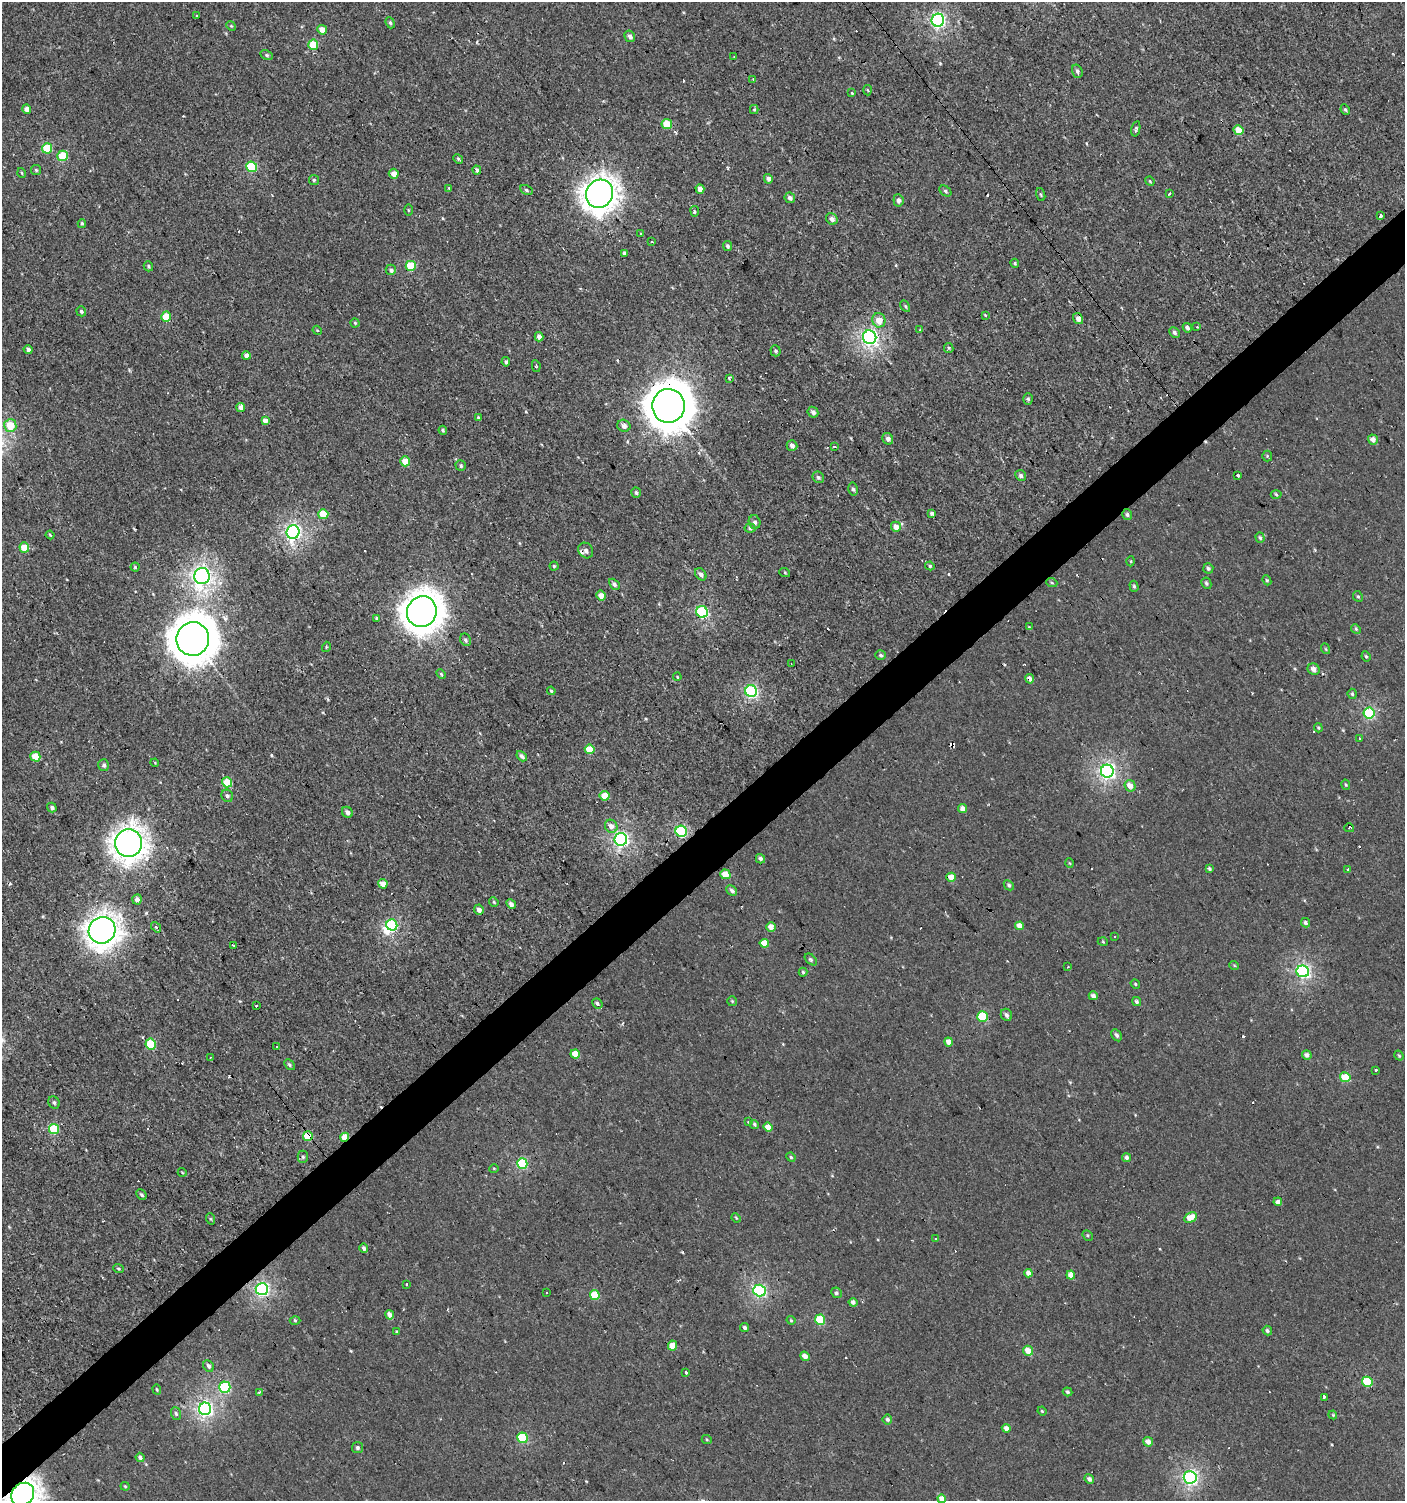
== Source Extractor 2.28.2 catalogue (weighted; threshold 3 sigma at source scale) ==
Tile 7 of 4 x 4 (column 3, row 2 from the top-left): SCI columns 3007-4409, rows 2997-4495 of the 5947 x 5993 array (HDU 1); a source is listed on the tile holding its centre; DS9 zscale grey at full resolution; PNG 1407 x 1503 px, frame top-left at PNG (2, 2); each listed source drawn as its Kron ellipse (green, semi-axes under 4 px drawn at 4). Shown black and unused: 4% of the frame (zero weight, under 2 of 3 exposures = <1% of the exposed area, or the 3 px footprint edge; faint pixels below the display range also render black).
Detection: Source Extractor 2.28.2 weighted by HDU 2 'WHT'; one run over the whole footprint, this tile lists its part. Background 7.41e-04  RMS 0.0043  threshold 0.0193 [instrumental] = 3 sigma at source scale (4.5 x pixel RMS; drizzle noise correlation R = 1.50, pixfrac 1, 0.0396/0.0396 arcsec/px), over >= 5 px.
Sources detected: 300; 1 inside a brighter object's white glare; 25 cosmic-ray / hot-pixel residue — neither listed nor drawn; the other 274 listed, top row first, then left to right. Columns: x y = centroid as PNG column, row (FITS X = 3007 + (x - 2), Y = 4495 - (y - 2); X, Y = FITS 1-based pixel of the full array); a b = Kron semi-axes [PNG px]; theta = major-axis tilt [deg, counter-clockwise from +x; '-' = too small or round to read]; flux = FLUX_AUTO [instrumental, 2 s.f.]
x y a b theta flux
197 16 3 2 - 0.49
938 20 6 6 - 81
390 23 6 4 -67 0.72
231 26 5 4 - 0.44
322 30 5 4 - 3.7
630 36 6 5 - 1.5
313 45 5 5 - 9.3
267 55 6 4 -28 0.72
734 57 3 2 - 0.64
1077 71 7 5 -71 1.1
753 80 4 3 - 0.5
868 90 5 3 - 0.51
852 93 3 3 - 1.5
27 109 4 4 - 2.7
754 109 4 4 - 0.49
1345 110 5 4 - 0.67
667 124 5 5 - 9.7
1136 129 8 4 78 0.76
1238 130 5 5 - 6.8
47 148 5 5 - 17
63 156 5 5 - 14
458 159 5 4 - 0.62
252 167 5 5 - 24
36 170 5 5 - 0.66
477 170 4 4 - 1.4
22 173 5 3 - 0.37
394 174 5 4 - 3.2
768 179 5 4 - 1.5
314 180 5 5 - 0.68
1150 181 5 4 - 0.49
449 188 4 4 - 0.36
700 189 5 4 - 2.8
526 190 6 4 -29 0.82
945 191 7 4 -38 0.77
1169 193 3 3 - 0.95
600 194 14 13 - 420
1041 194 6 4 -70 0.6
790 198 5 5 - 1.5
898 200 6 5 - 1.6
408 210 5 3 - 0.4
695 211 5 3 - 0.7
1380 216 3 3 - 3.8
832 219 6 5 - 1.8
82 223 4 3 - 0.63
641 234 4 3 - 0.35
652 241 3 3 - 0.84
728 246 5 4 - 0.98
625 254 4 3 - 17
1015 263 4 3 - 0.55
148 266 5 4 - 0.71
411 266 5 5 - 15
391 270 5 5 - 1.1
905 306 6 4 -61 0.67
81 311 5 4 - 0.85
985 315 4 3 - 0.32
166 317 5 4 - 8
1078 319 6 5 - 2
879 320 7 6 - 5
355 323 4 4 - 0.52
1197 327 3 3 - 0.59
1187 328 5 4 - 1.1
920 329 4 2 - 0.45
317 330 5 3 - 0.4
1174 333 6 4 -47 1
539 337 5 4 - 2.4
870 337 7 6 - 110
949 348 5 4 - 0.59
28 349 5 4 - 1.5
776 351 5 5 - 0.76
246 355 4 4 - 2.1
506 362 4 3 - 0.63
536 366 6 4 -80 0.72
729 378 4 3 - 1
1028 399 6 5 - 0.72
669 406 17 16 - 1200
241 408 4 4 - 3.2
813 412 6 5 - 1.4
478 418 4 3 - 0.53
265 421 4 4 - 2.1
10 425 6 6 - 9.2
624 426 7 6 - 2
443 430 4 3 - 0.6
888 439 6 5 - 1.6
1373 440 5 5 - 2.2
792 446 5 5 - 2
834 446 3 3 - 3.4
1267 456 5 5 - 0.53
405 461 5 5 - 5.1
461 466 5 5 - 0.83
1021 475 5 5 - 1
1237 476 3 3 - 4.2
818 477 6 5 - 0.97
853 489 7 4 -77 0.93
636 493 5 4 - 0.81
1276 494 5 3 - 0.55
932 513 4 3 - 1.6
323 514 5 5 - 13
1127 515 5 5 - 0.99
755 522 7 6 - 1.3
896 527 5 5 - 3.2
750 528 5 4 - 0.78
293 532 7 6 - 100
50 535 4 3 - 0.36
1260 538 5 4 - 0.71
24 547 5 5 - 9.6
586 550 8 7 - 1.8
1130 561 5 3 - 0.43
554 566 4 4 - 0.55
930 566 4 4 - 0.62
135 567 4 4 - 0.56
1208 568 5 5 - 0.84
785 573 5 3 - 0.43
701 574 7 5 -55 1.6
202 576 8 8 - 150
1267 580 5 4 - 0.57
1052 583 5 3 - 0.53
1206 583 6 4 -63 0.79
614 584 6 4 -46 1.3
1134 586 5 4 - 0.76
601 595 5 4 - 3.9
1358 596 6 4 -65 0.65
422 612 15 14 - 640
702 612 6 5 - 42
376 618 3 3 - 0.5
1029 627 4 4 - 0.33
1356 629 5 4 - 0.57
193 639 17 16 - 1100
465 640 6 5 - 0.9
326 647 5 3 - 0.43
1326 649 5 3 - 0.38
881 655 5 4 - 0.86
1366 656 5 4 - 0.57
791 664 3 2 - 0.27
1314 669 6 5 - 2.3
441 674 5 4 - 0.65
677 677 4 3 - 0.39
1030 679 5 4 - 2
551 691 4 3 - 0.55
751 691 6 6 - 49
1352 694 5 4 - 0.75
1369 713 5 5 - 39
1318 728 4 3 - 0.5
1360 738 3 3 - 1.1
590 749 5 4 - 9.1
522 756 6 4 -49 1.2
35 757 5 5 - 11
155 763 4 3 - 0.37
104 765 6 5 - 1.1
1107 771 6 6 - 99
227 782 5 5 - 9.2
1346 785 5 4 - 0.56
1130 786 6 5 - 3.3
227 796 6 5 - 1.1
604 796 5 5 - 7.4
52 807 5 4 - 0.99
963 809 5 4 - 2.9
347 812 6 5 - 1.6
611 826 7 6 - 2.8
1349 828 5 3 - 0.63
681 831 6 5 - 40
621 839 6 6 - 86
128 843 14 13 - 390
760 859 5 4 - 1.2
1070 863 5 3 - 0.4
1209 869 4 3 - 0.88
1348 869 3 3 - 1
725 874 5 4 - 6
951 877 4 4 - 4.6
383 884 5 4 - 4.1
1009 885 6 4 -45 0.81
732 891 6 4 -45 1.2
137 899 5 4 - 2.4
494 902 5 4 - 0.57
511 904 5 4 - 1.6
479 910 5 4 - 2.1
1306 923 5 4 - 1.2
392 925 6 5 - 35
1020 926 4 4 - 3.6
156 927 6 4 -48 1.6
771 927 5 4 - 3.3
102 930 14 13 - 380
1115 936 3 3 - 0.91
1103 942 5 3 - 0.38
764 943 5 4 - 5.7
233 945 3 2 - 0.45
811 959 7 4 -45 0.8
1234 965 5 3 - 0.37
1068 966 4 3 - 0.32
1303 971 6 6 - 71
803 972 4 4 - 0.65
1135 984 5 4 - 0.52
1093 996 4 4 - 1.8
732 1001 5 5 - 0.56
1136 1001 5 4 - 0.88
597 1004 5 4 - 1.2
256 1006 3 2 - 0.58
1006 1015 6 5 - 1.1
982 1017 5 5 - 22
1117 1035 6 5 - 1.1
949 1042 4 4 - 2.8
151 1044 5 5 - 14
277 1047 3 3 - 0.89
575 1054 5 4 - 6
1307 1055 5 4 - 1.5
1399 1056 5 4 - 0.48
210 1057 3 2 - 0.52
289 1065 6 4 -46 0.77
1375 1070 3 3 - 0.98
1345 1077 5 4 - 11
54 1102 6 5 - 0.89
748 1122 3 3 - 0.4
754 1124 5 4 - 0.96
768 1127 4 4 - 4.3
54 1129 5 5 - 18
308 1136 5 4 - 17
345 1137 4 4 - 8.3
303 1157 6 5 - 0.84
791 1157 5 4 - 0.56
1127 1158 4 4 - 1.2
522 1164 5 5 - 28
494 1168 5 3 - 0.38
182 1172 5 3 - 0.36
141 1195 5 4 - 0.95
1278 1202 4 4 - 1.7
736 1218 5 4 - 0.47
1190 1218 7 4 29 6.5
211 1219 6 3 -71 0.52
1088 1235 5 4 - 0.61
936 1239 3 2 - 0.58
364 1248 5 3 - 1
118 1269 5 3 - 0.44
1028 1273 4 4 - 3
1071 1275 4 4 - 3.8
406 1284 3 3 - 1.2
262 1289 6 6 - 72
759 1290 6 6 - 61
546 1293 3 2 - 0.6
836 1293 5 5 - 0.92
595 1295 5 5 - 11
853 1302 4 4 - 1.7
390 1315 5 4 - 2.4
295 1320 5 3 - 0.44
791 1320 4 3 - 0.49
820 1320 5 5 - 15
745 1327 4 4 - 0.98
1267 1331 5 4 - 0.89
396 1332 3 3 - 0.94
673 1346 5 4 - 6.5
1028 1351 5 4 - 5.1
805 1356 5 4 - 2.4
209 1366 6 5 - 1.3
686 1372 3 3 - 1.4
1367 1382 5 5 - 15
225 1387 5 5 - 34
157 1389 5 4 - 0.48
259 1392 4 3 - 0.66
1067 1392 5 4 - 0.76
1324 1397 3 3 - 8.3
205 1409 6 6 - 94
1042 1411 5 3 - 0.39
176 1414 6 5 - 0.84
1333 1415 4 3 - 0.42
887 1419 5 5 - 1.1
1006 1428 4 4 - 2.1
523 1438 5 5 - 22
707 1440 5 3 - 0.43
1148 1442 5 4 - 2.7
357 1448 5 5 - 0.81
140 1457 5 4 - 1.4
1190 1477 6 6 - 85
1089 1479 5 4 - 1.4
125 1486 4 4 - 0.46
23 1494 12 10 46 370
942 1499 4 4 - 4.2
Overlapping masked pixels (flux is a lower limit): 12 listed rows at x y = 1078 319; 669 406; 586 550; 702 612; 193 639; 1030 679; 128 843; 102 930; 308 1136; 345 1137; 820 1320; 23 1494
Isophote crosses this tile's border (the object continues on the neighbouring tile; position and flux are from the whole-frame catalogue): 2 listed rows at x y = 23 1494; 942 1499